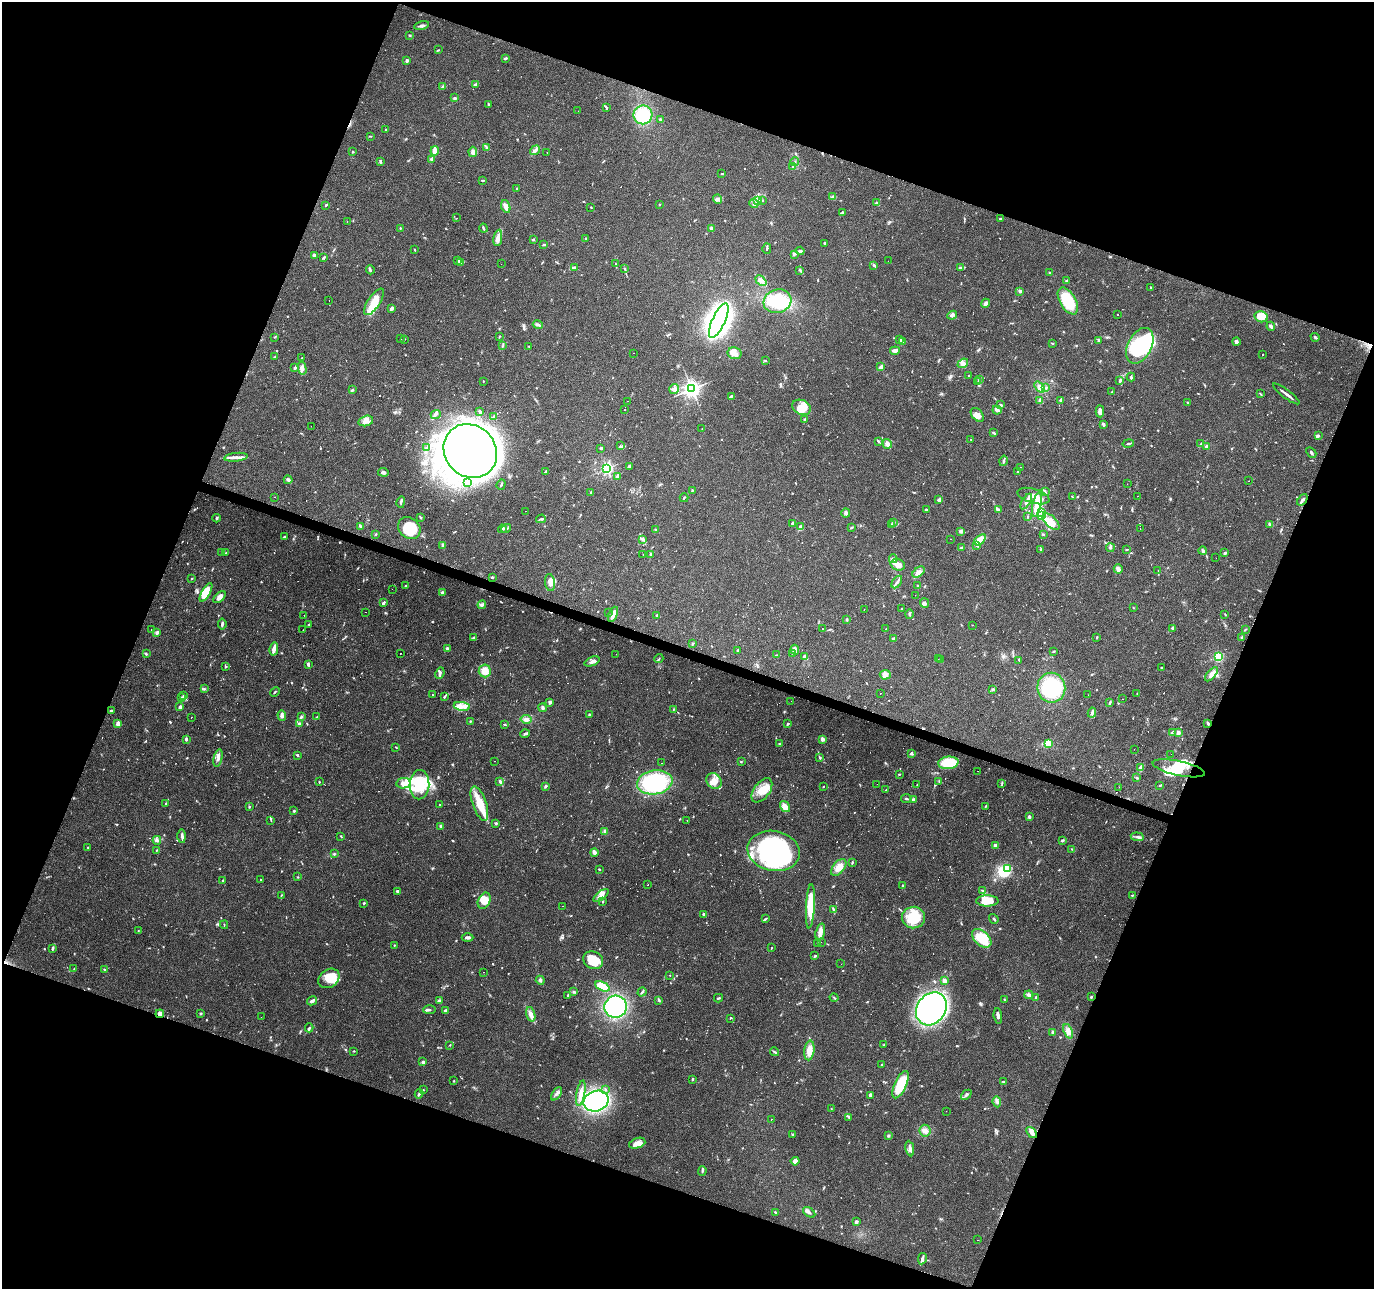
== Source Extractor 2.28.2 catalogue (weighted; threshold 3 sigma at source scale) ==
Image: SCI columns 8-5493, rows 277-5424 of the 5493 x 5634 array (HDU 1 of 3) = the unmasked area's bounding box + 8 px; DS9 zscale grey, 4 x 4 block average (1 PNG px = mean of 4 x 4 image px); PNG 1376 x 1291 px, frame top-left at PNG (2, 2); each listed source drawn as its Kron ellipse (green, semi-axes under 4 px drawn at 4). Shown black and unused: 41% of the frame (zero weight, under 2 of 3 exposures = <1% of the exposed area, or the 3 px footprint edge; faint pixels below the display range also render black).
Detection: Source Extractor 2.28.2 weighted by HDU 2 'WHT'. Background 0.0634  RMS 0.0049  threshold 0.022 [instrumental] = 3 sigma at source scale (4.5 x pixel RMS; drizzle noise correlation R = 1.50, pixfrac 1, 0.0396/0.0396 arcsec/px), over >= 5 px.
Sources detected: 1107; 18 inside a brighter object's white glare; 88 cosmic-ray / hot-pixel residue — neither listed nor drawn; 13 coinciding with a brighter row at this scale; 80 inside a brighter listed object's ellipse — not listed separately; of the other 908, all 500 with FLUX_AUTO >= 1.81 (the completeness limit of this list) listed and drawn (408 fainter detections not listed), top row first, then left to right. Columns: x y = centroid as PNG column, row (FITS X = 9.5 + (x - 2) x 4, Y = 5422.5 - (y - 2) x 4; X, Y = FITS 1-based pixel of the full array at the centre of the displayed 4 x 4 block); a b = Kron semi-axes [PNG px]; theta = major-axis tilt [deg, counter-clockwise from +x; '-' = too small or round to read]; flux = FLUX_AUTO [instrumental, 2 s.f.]
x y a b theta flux
421 26 7 2 13 6.2
410 35 2 2 - 2
438 50 3 2 - 2
505 58 4 2 - 4.7
407 61 3 3 - 5.3
476 84 3 2 - 3.6
443 87 3 3 - 4.6
455 98 4 2 - 3.7
488 104 3 2 - 2.7
606 107 3 2 - 2.7
578 111 2 2 - 3.7
643 115 9 9 - 98
660 119 3 2 - 4.4
386 129 3 2 - 2.2
370 136 3 2 - 1.8
487 148 3 2 - 3.5
535 150 5 3 - 9.5
435 151 4 3 - 20
353 152 2 2 - 2.5
473 152 5 3 - 13
547 152 2 2 - 1.9
431 159 3 3 - 4.4
380 162 4 2 - 3.8
795 162 4 2 - 4.1
792 167 2 2 - 2.1
722 174 2 2 - 2
483 180 3 2 - 2.8
517 189 3 2 - 3.2
833 197 3 3 - 6.8
717 199 4 4 - 7.7
762 200 2 2 - 2
757 201 3 3 - 5.6
877 203 3 2 - 4.1
754 204 4 3 - 7.6
326 205 3 2 - 3
660 205 2 2 - 2.4
506 207 6 3 -70 22
591 207 2 2 - 2
842 213 2 2 - 2.3
457 218 2 2 - 3.7
1000 219 2 2 - 3.3
347 221 2 2 - 9.7
400 228 2 2 - 2
483 228 4 2 - 4.2
711 229 4 2 - 7.5
498 238 8 3 81 18
585 238 2 2 - 2.4
534 239 3 2 - 2.6
825 243 3 2 - 3.9
544 244 4 2 - 2.4
414 249 2 2 - 2
767 249 5 2 - 4.6
800 251 4 3 - 5.8
314 255 4 3 - 5.1
794 255 4 2 - 3.6
324 258 4 2 - 3.3
457 261 4 2 - 2.6
888 261 2 2 - 2
460 263 3 2 - 3
501 264 2 2 - 2.2
616 264 3 2 - 1.9
874 265 3 2 - 4
574 268 2 2 - 3.7
625 268 4 2 - 2.9
960 268 3 2 - 2.7
370 270 4 2 - 4.2
800 270 4 2 - 3.1
1050 272 2 2 - 3.7
761 281 6 3 -43 9.9
1067 281 3 2 - 3.2
1151 288 3 2 - 3.6
1020 291 3 2 - 8.5
329 300 2 2 - 2.7
777 301 14 11 17 150
1068 301 15 8 -60 120
374 302 15 6 57 48
985 303 5 3 - 7.6
392 308 3 3 - 7.5
952 315 5 3 - 6.3
1117 315 2 2 - 2
1261 317 7 5 -14 64
719 321 19 6 66 2500
538 325 5 2 - 5.5
1271 326 4 2 - 11
499 336 2 2 - 2.4
274 337 3 2 - 1.9
1315 337 5 2 - 5.2
401 339 2 2 - 5.1
900 339 4 2 - 4
404 340 2 2 - 2.5
1099 340 3 2 - 2.9
902 342 3 2 - 2.5
1236 342 4 4 - 5.9
1052 343 3 2 - 2.2
503 346 4 2 - 2.6
529 346 2 2 - 1.9
1140 346 19 11 62 270
895 351 5 2 - 14
634 353 2 2 - 6.4
734 353 7 6 - 17
1263 355 2 2 - 4.2
275 357 3 2 - 2.8
302 358 2 2 - 3.7
765 360 3 2 - 2.5
963 363 6 4 36 10
295 367 4 2 - 7.2
881 367 4 2 - 17
302 368 6 4 -77 14
969 376 2 2 - 5.6
1131 377 4 2 - 4.5
979 379 4 2 - 3.9
1120 380 4 3 - 4.7
483 381 2 2 - 2.1
978 382 3 2 - 2.4
1040 387 6 3 -50 9.3
1046 388 3 2 - 2.6
674 389 5 4 - 16
692 389 3 3 - 1200
352 390 3 2 - 5
1112 392 3 2 - 2.1
1260 394 4 2 - 2.1
1286 394 16 2 -37 13
731 396 3 2 - 3.4
1060 400 4 2 - 4.2
628 401 2 2 - 2.9
1040 401 2 2 - 2
1187 402 3 2 - 1.9
1001 405 3 3 - 3.7
801 407 10 7 -23 55
625 410 2 2 - 1.8
997 410 4 2 - 14
1100 411 6 3 -88 18
480 412 4 2 - 5
436 414 5 3 - 7.4
977 415 8 5 -51 16
493 416 3 2 - 2.8
804 419 3 2 - 1.9
366 421 7 5 14 21
1104 424 3 2 - 7.1
311 426 2 2 - 4.1
702 428 2 2 - 2.1
994 433 4 2 - 4.3
1318 436 3 2 - 3.2
971 440 2 2 - 5.7
878 441 4 2 - 3.6
887 444 5 4 - 12
1128 444 6 2 10 3.8
1200 444 3 2 - 3.1
620 446 3 2 - 3.6
1207 446 3 3 - 7.4
426 447 3 2 - 2.6
601 448 3 3 - 3.4
470 451 28 25 -47 3300
1311 452 6 2 -44 4.4
236 457 12 3 6 16
1003 461 5 2 - 5.6
630 467 4 3 - 5.8
607 468 2 2 - 470
1020 468 2 2 - 5.3
546 471 2 2 - 3
1018 471 3 2 - 2.1
383 472 5 3 - 8.7
617 476 4 2 - 10
288 480 4 2 - 8.3
1249 481 2 2 - 9.2
468 483 3 2 - 2.8
501 484 5 2 - 4.9
1127 484 2 2 - 4.2
692 490 3 2 - 3
590 492 2 2 - 1.8
1045 492 4 2 - 2.9
1033 496 16 7 -16 43
1137 496 2 2 - 2.1
275 497 2 2 - 4
1072 497 2 2 - 2.4
684 498 4 2 - 3.7
939 500 4 3 - 7.4
1302 500 6 2 51 6.5
401 502 5 3 - 6
1026 502 9 3 58 12
1037 505 12 4 79 47
926 509 3 2 - 3
998 509 3 2 - 3.9
526 511 2 2 - 2.6
846 513 4 3 - 7
1042 513 3 2 - 3.3
1027 516 3 2 - 2.3
1041 516 3 2 - 4.9
420 517 4 2 - 2.6
216 518 4 2 - 4.2
541 519 5 2 - 3.9
894 522 3 2 - 4
1051 522 10 5 -44 39
792 523 3 2 - 4.6
891 524 3 2 - 2.6
1270 524 3 2 - 3.9
360 526 3 2 - 4.3
801 526 3 3 - 4.2
409 528 12 10 -39 74
506 528 5 2 - 3.8
851 528 4 2 - 3.4
1140 528 2 2 - 2.4
502 529 4 3 - 5.4
655 529 2 2 - 3.9
961 531 3 3 - 7.6
376 534 3 2 - 2.2
1043 534 3 2 - 2.6
284 537 2 2 - 3.8
643 539 4 2 - 4.7
950 539 2 2 - 2.2
980 540 7 4 37 43
443 545 3 2 - 7.1
977 545 4 2 - 7.5
961 547 4 2 - 4.9
1110 548 4 2 - 4.4
1041 549 3 3 - 4
1127 549 3 2 - 2.1
1203 551 4 3 - 4.2
222 553 2 2 - 2.1
226 553 3 2 - 3.1
1225 553 3 2 - 6.2
643 554 2 2 - 2.3
650 555 3 2 - 3.2
1216 558 2 2 - 3.1
893 559 4 2 - 3.5
898 565 7 5 -18 20
1118 569 5 3 - 14
1158 571 2 2 - 3.5
919 572 7 4 39 12
492 577 3 2 - 4.1
192 578 2 2 - 1.9
897 582 7 2 56 7.3
550 583 8 5 -82 22
405 586 3 2 - 2.1
917 586 3 2 - 3.1
392 589 2 2 - 4
206 592 10 4 60 77
442 593 2 2 - 17
915 595 2 2 - 2.1
220 597 7 4 42 17
383 603 3 2 - 8.1
925 603 5 4 - 8.1
482 605 4 3 - 7.8
901 608 2 2 - 3.7
1133 608 2 2 - 1.9
864 609 2 2 - 3.7
365 612 2 2 - 1.9
609 613 2 2 - 7
613 614 8 3 67 25
909 614 5 2 - 4.3
304 615 2 2 - 5.1
657 615 2 2 - 3.5
1225 615 2 2 - 2
847 619 2 2 - 4.8
222 624 5 2 - 6.8
309 624 3 2 - 2.6
973 625 2 2 - 3
1173 628 3 2 - 7.6
822 629 2 2 - 3.8
886 629 2 2 - 19
151 630 2 2 - 1.9
303 630 2 2 - 4.5
1245 630 3 2 - 2.3
157 632 3 2 - 9.1
1097 637 2 2 - 2.6
474 638 3 3 - 3.3
893 638 3 2 - 2.2
1242 638 3 2 - 6.4
693 643 3 3 - 4.2
274 649 6 2 78 25
447 649 4 3 - 5.3
737 650 3 2 - 2.3
795 650 5 3 - 15
1054 651 2 2 - 2.2
793 653 2 2 - 2.1
146 654 3 2 - 3.4
400 654 2 2 - 5
616 654 2 2 - 1.9
776 655 4 2 - 2.5
805 657 4 3 - 14
1218 657 2 2 - 210
659 659 5 2 - 2.7
938 659 2 2 - 2.4
941 660 2 2 - 2.4
1019 660 2 2 - 2.1
592 661 8 4 21 12
308 664 4 3 - 4.1
226 667 3 2 - 3.1
1162 668 2 2 - 3.6
485 671 6 6 - 33
440 673 6 2 63 4.9
1211 674 8 3 49 19
885 675 5 5 - 16
1051 688 15 14 - 210
204 689 2 2 - 2.4
993 689 4 2 - 4.6
275 692 5 2 - 3.1
880 693 2 2 - 2.6
1137 694 2 2 - 1.9
433 695 2 2 - 1.9
1088 695 2 2 - 3.2
183 696 3 2 - 3.2
182 697 2 2 - 2
444 697 3 2 - 2.7
1122 699 2 2 - 3.8
791 701 2 2 - 3.7
550 702 3 2 - 7.6
1110 702 3 2 - 6.1
462 706 8 4 -9 19
180 707 4 3 - 4.2
542 708 4 3 - 6.2
673 709 3 2 - 1.8
111 711 4 2 - 4.7
1092 713 5 2 - 6.3
589 714 3 2 - 3
282 715 5 2 - 15
191 717 2 2 - 2.4
301 717 3 2 - 2.7
317 717 2 2 - 2
526 719 5 4 - 11
470 721 2 2 - 2.4
118 724 4 3 - 15
300 724 3 2 - 4.2
505 724 3 2 - 2.8
788 724 2 2 - 4
1208 724 4 3 - 3.9
1172 732 4 2 - 3.4
1178 732 3 3 - 8.8
525 734 5 2 - 5.9
186 739 4 2 - 4.3
822 739 2 2 - 20
779 743 2 2 - 2.2
1048 743 3 3 - 53
396 747 2 2 - 1.9
1134 749 2 2 - 22
912 753 4 3 - 4.5
1171 754 2 2 - 4.4
297 755 3 2 - 3
218 758 9 3 77 9.6
820 758 3 2 - 3.5
495 761 2 2 - 2.3
741 762 2 2 - 3
662 763 2 2 - 4.1
948 763 10 6 6 89
1141 768 3 2 - 26
1179 768 26 7 -12 60
978 771 2 2 - 3.9
899 774 3 2 - 1.8
1137 777 3 2 - 2.8
500 781 2 2 - 9.5
714 781 8 7 - 24
939 781 3 2 - 2.9
319 782 2 2 - 2.3
655 782 18 12 10 340
403 783 7 5 10 25
1002 783 4 2 - 3
877 784 2 2 - 9.9
419 785 14 10 88 90
917 785 2 2 - 1.9
1160 785 3 2 - 2.4
546 786 3 2 - 4.9
823 786 2 2 - 1.9
1119 787 2 2 - 4.5
762 790 14 8 53 47
886 790 2 2 - 6.8
906 799 5 2 - 5.7
914 799 4 3 - 3.7
479 803 18 7 -70 65
166 804 3 2 - 2.6
439 805 2 2 - 3.5
985 806 3 2 - 2.2
249 807 3 2 - 3.6
785 807 6 4 -57 26
294 811 3 2 - 3.4
1029 817 3 2 - 6.8
271 820 3 2 - 2.2
687 820 2 2 - 3.7
496 823 3 2 - 3.1
441 826 2 2 - 13
605 831 4 3 - 8.9
182 836 7 3 -89 8.1
341 836 3 2 - 2.3
1137 837 6 2 -7 6.6
157 840 4 2 - 4.7
1062 840 4 2 - 3.7
995 846 3 2 - 12
88 847 2 2 - 2.1
1072 849 3 2 - 2.2
156 850 3 2 - 2
774 851 26 20 -11 620
594 852 4 3 - 15
334 854 3 2 - 2.7
852 862 3 2 - 4.1
839 867 10 5 51 29
1007 868 2 2 - 75
599 869 2 2 - 2.7
298 877 2 2 - 1.9
223 880 3 2 - 2.9
260 880 2 2 - 2.2
648 884 2 2 - 2.2
903 886 4 2 - 2.9
397 891 3 2 - 5
982 891 4 2 - 4
281 895 3 2 - 1.8
601 895 9 3 38 14
1132 895 3 2 - 2.4
484 901 8 6 65 38
987 901 11 5 -1 54
603 902 3 2 - 1.9
364 903 3 2 - 2.7
562 906 2 2 - 6.9
810 906 22 4 87 91
834 910 2 2 - 6.5
704 914 4 2 - 4
913 917 11 11 - 110
765 919 3 2 - 3.1
994 919 5 2 - 3.8
224 925 4 2 - 2
138 931 3 2 - 2
820 932 8 4 73 16
468 937 6 2 -1 10
982 938 11 7 -44 98
821 942 2 2 - 1.9
818 943 2 2 - 1.9
394 945 2 2 - 1.9
52 948 3 2 - 5.5
771 948 3 2 - 1.8
815 956 2 2 - 3.5
593 960 10 8 -27 70
841 964 2 2 - 3.1
74 969 3 2 - 1.8
105 970 3 2 - 4.2
483 972 2 2 - 3.5
670 975 2 2 - 1.8
329 978 11 8 35 50
540 980 5 3 - 6.1
944 981 2 2 - 25
602 986 8 3 -26 90
573 992 3 2 - 3.6
642 992 5 2 - 5
1029 995 4 3 - 4.9
568 996 3 2 - 2.7
1036 997 3 2 - 2.9
1091 997 3 2 - 3.4
718 998 4 2 - 3.3
834 998 4 2 - 3
1004 999 3 2 - 2.2
659 1000 3 2 - 3.2
312 1001 5 2 - 13
439 1001 4 2 - 7.1
616 1007 11 11 - 370
931 1009 17 14 55 1100
429 1010 6 2 1 4.6
446 1010 3 2 - 3.6
201 1013 3 2 - 2.9
160 1014 4 3 - 13
531 1014 7 4 -73 12
998 1016 8 2 -82 10
261 1017 2 2 - 1.9
730 1018 2 2 - 16
309 1028 4 3 - 5.6
1068 1031 7 4 -68 13
1053 1032 3 2 - 3.6
450 1045 2 2 - 2
884 1045 3 2 - 2.5
809 1050 10 5 83 26
354 1051 3 2 - 2.2
774 1052 5 2 - 3.6
423 1062 3 2 - 8.6
882 1064 2 2 - 3.4
692 1079 3 2 - 2.9
454 1081 2 2 - 2.3
1004 1082 3 2 - 2.7
900 1085 15 6 65 100
605 1089 3 2 - 2.4
423 1090 2 2 - 1.9
581 1093 13 4 79 24
419 1094 4 3 - 5.6
557 1094 7 2 54 6.6
870 1095 3 2 - 5.1
966 1095 6 3 42 6.8
596 1101 13 10 16 500
997 1102 5 4 - 8.2
831 1109 2 2 - 1.8
946 1111 2 2 - 2
849 1117 3 2 - 4.8
771 1119 2 2 - 2.9
925 1131 6 5 - 15
1032 1132 6 3 -50 14
792 1135 3 2 - 3.3
889 1135 4 2 - 1.9
637 1143 8 5 19 18
910 1149 8 2 -80 10
795 1161 4 4 - 14
702 1171 5 2 - 3.7
775 1212 3 2 - 2.8
809 1212 7 3 -33 6.6
856 1222 3 3 - 7.1
977 1240 2 2 - 2.7
922 1259 6 3 79 8.5
Overlapping masked pixels (flux is a lower limit): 2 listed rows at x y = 1179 768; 160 1014
Diffuse or blended objects may show on this block-average render without a row.